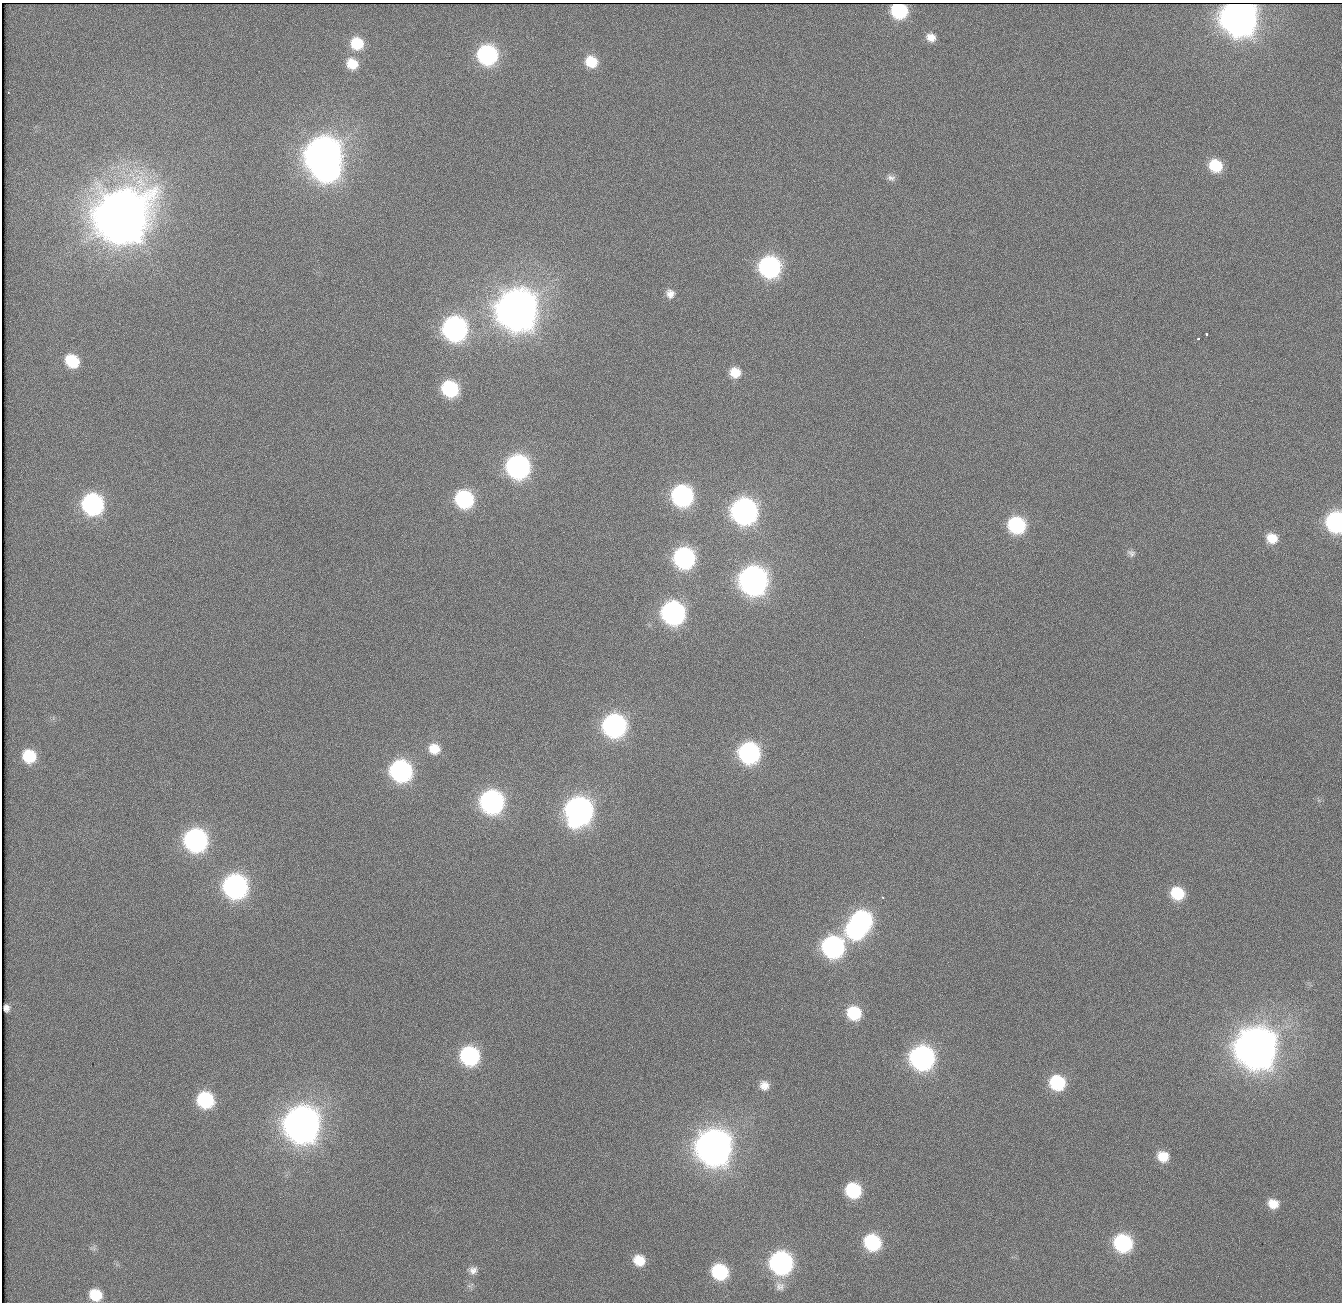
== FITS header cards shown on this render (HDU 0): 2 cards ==
NAXIS1  =                 1340          /
NAXIS2  =                 1300          /

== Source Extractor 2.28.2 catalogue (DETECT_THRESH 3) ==
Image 1340 x 1300 px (HDU 0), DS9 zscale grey, 1 PNG px = 1 image px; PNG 1344 x 1304 px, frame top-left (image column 1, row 1300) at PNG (2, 3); no overlay
Background 132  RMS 4.2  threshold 12.7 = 3 sigma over >= 5 px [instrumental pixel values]
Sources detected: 70; all 70 listed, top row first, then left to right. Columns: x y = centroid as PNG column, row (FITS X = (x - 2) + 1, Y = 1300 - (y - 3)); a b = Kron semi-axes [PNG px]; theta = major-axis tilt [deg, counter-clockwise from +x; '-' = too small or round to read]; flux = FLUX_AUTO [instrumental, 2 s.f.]
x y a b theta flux
899 11 11 10 - 2.8e+04
1239 17 15 14 - 7.1e+05
931 37 10 9 - 2.6e+03
357 43 12 11 - 9.9e+03
487 55 12 12 - 6.4e+04
591 62 11 10 - 7.9e+03
352 64 13 11 -34 6.2e+03
8 92 3 2 - 6.1e+02
323 155 15 14 - 6.9e+05
1215 166 12 10 -31 1.1e+04
326 169 14 13 - 1.4e+05
891 178 11 7 -14 1.2e+03
121 216 18 17 - 2.8e+06
770 267 13 12 - 8.8e+04
670 294 11 10 - 2.3e+03
517 309 16 15 - 1.1e+06
455 329 13 13 - 1.5e+05
1206 334 3 3 - 1.8e+03
1199 338 3 3 - 1.9e+03
72 361 14 11 -42 1.1e+04
735 372 12 11 - 5.1e+03
450 389 12 11 - 3.0e+04
518 467 13 13 - 1.3e+05
682 496 13 12 - 8.5e+04
464 499 12 11 - 4.1e+04
92 504 13 12 - 8.1e+04
744 511 14 13 - 2.0e+05
1336 522 12 11 - 7.3e+04
1016 525 12 11 - 3.4e+04
1272 538 11 10 - 4.9e+03
1131 553 13 9 -30 1.6e+03
684 558 13 12 - 8.2e+04
753 580 14 13 - 2.9e+05
673 613 13 13 - 1.2e+05
614 726 13 13 - 1.2e+05
434 749 12 11 - 4.9e+03
749 753 13 12 - 8.2e+04
29 756 11 10 - 1.1e+04
401 771 13 12 - 9.2e+04
492 802 13 13 - 1.3e+05
579 811 15 14 - 2.5e+05
196 840 13 13 - 1.2e+05
235 886 14 13 - 1.4e+05
1177 893 13 12 - 1.2e+04
883 897 3 3 - 7.4e+02
862 920 14 12 -27 6.4e+04
855 930 14 11 -29 5.2e+04
833 947 14 13 - 9.7e+04
6 1008 7 5 -86 1.1e+03
854 1013 12 11 - 1.4e+04
1256 1048 16 15 - 1.2e+06
470 1056 13 12 - 5.2e+04
922 1058 14 13 - 1.5e+05
1057 1083 13 12 - 2.1e+04
764 1085 12 12 - 3.1e+03
205 1100 13 12 - 2.9e+04
302 1124 15 15 - 7.0e+05
714 1147 15 15 - 6.9e+05
1163 1156 12 11 - 5.7e+03
853 1190 13 12 - 2.2e+04
1273 1204 11 10 - 4.0e+03
872 1242 13 12 - 2.9e+04
1123 1243 13 12 - 4.3e+04
93 1248 9 8 - 9.3e+02
639 1260 11 10 - 5.8e+03
781 1263 13 13 - 1.1e+05
473 1270 11 10 - 1.9e+03
720 1272 12 11 - 2.6e+04
780 1286 14 13 - 2.6e+03
95 1295 12 10 -27 8.4e+03
At the frame edge (FLAGS 8, measured only in part): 1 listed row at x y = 1336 522